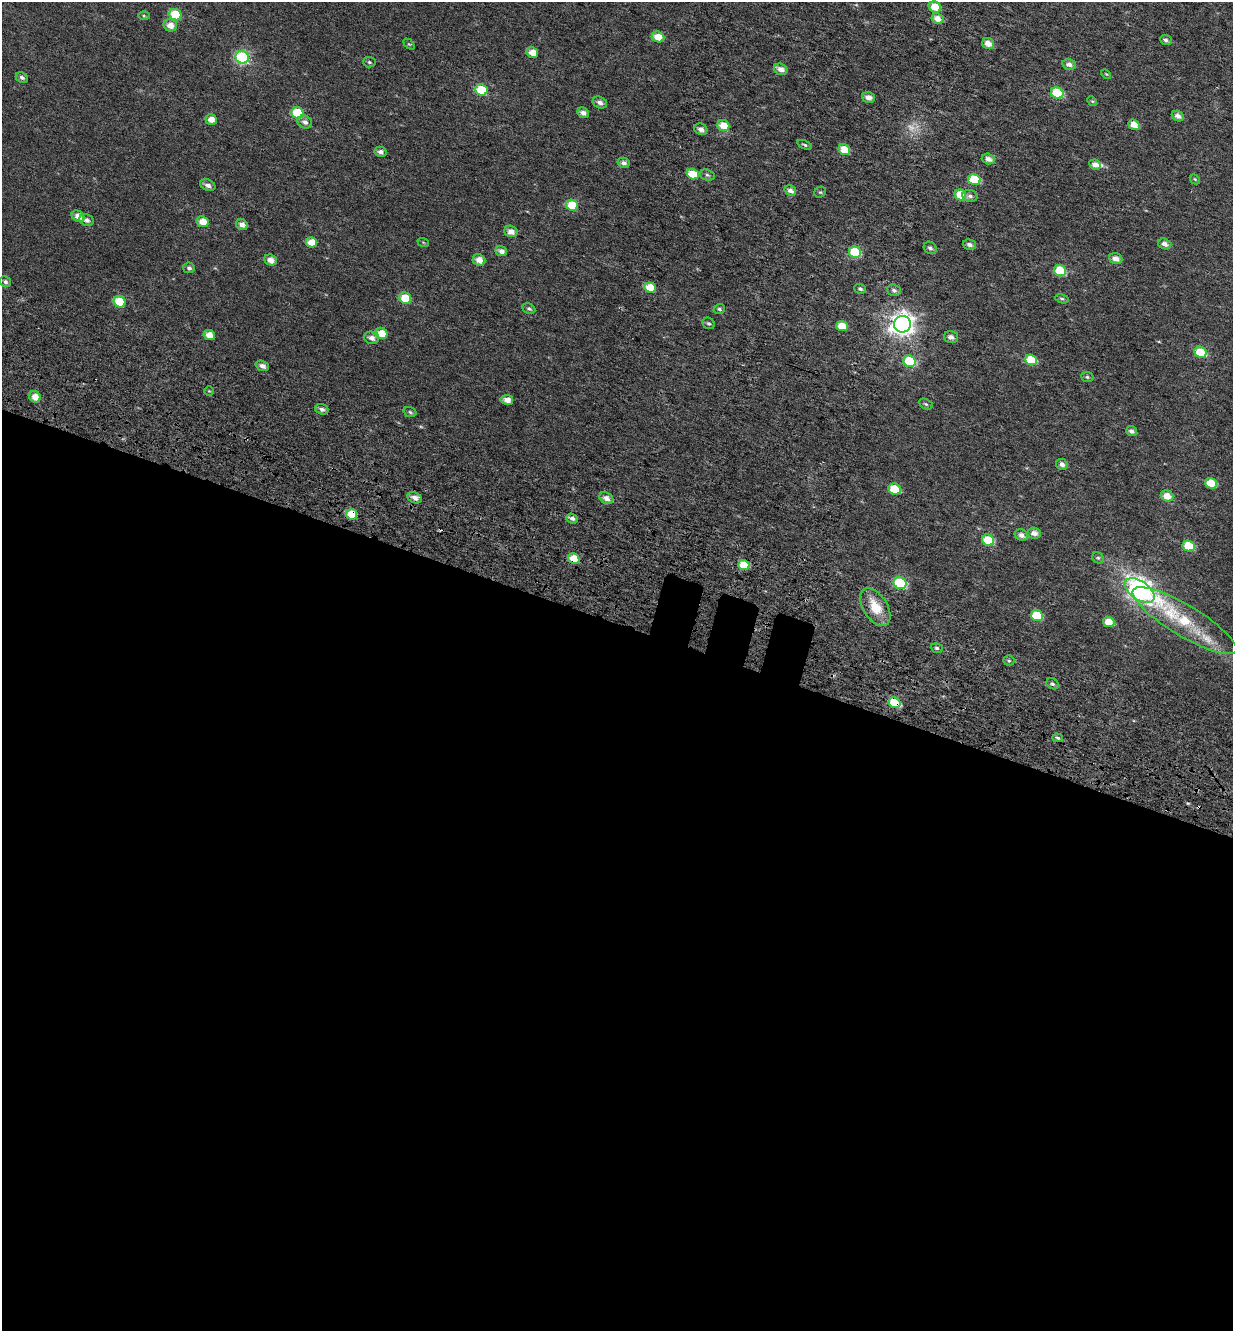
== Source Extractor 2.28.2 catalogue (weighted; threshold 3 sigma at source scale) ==
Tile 14 of 4 x 4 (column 2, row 4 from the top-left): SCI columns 1697-2927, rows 156-1484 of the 5792 x 5631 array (HDU 1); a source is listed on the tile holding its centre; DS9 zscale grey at full resolution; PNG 1235 x 1333 px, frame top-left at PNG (2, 2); each listed source drawn as its Kron ellipse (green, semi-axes under 4 px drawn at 4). Shown black and unused: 54% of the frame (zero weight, under 4 of 7 exposures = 11% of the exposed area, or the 3 px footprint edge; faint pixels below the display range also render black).
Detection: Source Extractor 2.28.2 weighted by HDU 2 'WHT'; one run over the whole footprint, this tile lists its part. Background 0.0106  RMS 0.0051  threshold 0.0209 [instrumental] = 3 sigma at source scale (4.09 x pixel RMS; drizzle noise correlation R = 1.36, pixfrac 0.8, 0.0396/0.0396 arcsec/px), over >= 5 px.
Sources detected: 121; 1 too faint to see at this stretch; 2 cosmic-ray / hot-pixel residue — neither listed nor drawn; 2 inside a brighter listed object's ellipse — not listed separately; the other 116 listed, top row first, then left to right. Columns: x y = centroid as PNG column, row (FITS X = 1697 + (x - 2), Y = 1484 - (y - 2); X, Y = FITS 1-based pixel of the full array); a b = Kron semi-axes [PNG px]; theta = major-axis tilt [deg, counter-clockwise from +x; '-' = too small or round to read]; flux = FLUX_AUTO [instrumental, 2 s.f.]
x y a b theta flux
935 7 6 5 - 6.9
175 15 6 5 - 19
144 16 6 4 -2 0.62
937 19 6 5 - 4
170 25 7 6 - 4.1
658 37 6 5 - 7.7
1166 40 6 5 - 1.2
988 43 6 5 - 3.8
409 44 6 4 -43 0.51
532 53 6 5 - 5.5
242 57 6 6 - 59
369 62 6 5 - 0.73
1069 64 7 5 -14 2.2
781 69 7 5 -23 3.1
1106 74 6 3 -43 0.46
22 77 6 5 - 1.3
481 90 6 5 - 23
1057 93 6 5 - 17
869 98 6 5 - 2.9
1092 101 5 4 - 0.5
600 102 7 5 -23 2.1
298 113 6 5 - 23
583 113 6 5 - 2.1
1178 116 6 5 - 2.4
211 120 6 5 - 4.1
305 122 8 6 -27 2
1134 125 6 5 - 5
723 126 6 5 - 6.8
701 129 7 5 -29 2
805 145 7 4 -23 0.76
844 150 6 5 - 6.8
380 152 6 5 - 1.9
988 159 7 5 -17 2.7
624 163 6 5 - 1.6
1095 165 6 5 - 2.6
693 174 6 5 - 9.3
707 175 7 5 -18 1
974 179 6 5 - 13
1195 179 6 4 -45 0.53
208 185 8 5 -24 2.1
790 191 6 5 - 2.2
820 192 6 5 - 0.68
960 195 6 5 - 11
970 196 7 6 - 1.3
572 205 6 5 - 16
78 216 7 5 -34 3.7
87 220 7 5 -22 1.9
203 222 6 5 - 6.2
242 225 6 5 - 2.3
511 231 6 5 - 3.2
312 242 5 5 - 7.3
423 242 6 3 -19 0.48
1165 244 7 5 -17 2.2
969 245 7 5 -14 1.6
930 248 7 6 - 1.3
501 251 6 5 - 2.4
855 252 6 5 - 25
1116 259 7 5 -18 3
271 260 6 5 - 3.6
479 260 6 5 - 3.8
189 268 6 5 - 1.1
1060 271 6 5 - 14
5 282 6 5 - 1.2
650 287 6 5 - 11
860 289 6 5 - 1
894 290 7 5 -18 1.4
405 298 6 5 - 15
1062 299 7 4 -17 0.75
120 302 6 5 - 17
529 309 7 5 -28 0.91
719 309 5 5 - 0.91
708 323 6 5 - 0.89
902 324 8 8 - 340
842 326 6 5 - 6.8
381 333 6 5 - 7.5
209 335 6 5 - 4.6
951 337 7 6 - 2.2
372 338 7 6 - 2.5
1200 352 6 5 - 13
1031 360 6 5 - 12
909 361 6 5 - 23
262 366 7 5 -22 2
1087 377 6 5 - 0.75
209 391 5 4 - 0.49
35 397 6 5 - 5.4
507 400 6 5 - 3.6
926 404 7 5 -27 0.85
322 409 7 5 -20 1.6
410 412 6 4 -18 0.78
1131 431 5 5 - 1.8
1062 464 6 5 - 2
1211 483 6 5 - 8.6
894 489 6 5 - 9
1167 496 6 5 - 4.5
415 498 7 5 -26 2.2
606 498 7 5 -29 3
352 514 6 5 - 11
572 518 6 5 - 1.5
1034 533 7 5 -6 3.1
1021 535 7 5 -24 2.4
988 540 6 5 - 13
1189 546 6 5 - 13
574 558 6 5 - 8.1
1098 558 6 5 - 0.77
744 565 5 5 - 9.4
900 583 6 5 - 35
1140 590 17 9 -34 240
875 607 21 12 -58 11
1037 616 6 5 - 14
1184 621 60 15 -31 26
1109 622 6 5 - 6.2
937 648 6 4 -17 0.89
1009 661 5 5 - 0.8
1053 684 6 5 - 1.1
894 703 6 5 - 14
1058 738 5 4 - 0.86
Overlapping masked pixels (flux is a lower limit): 4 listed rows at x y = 352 514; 574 558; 744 565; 894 703